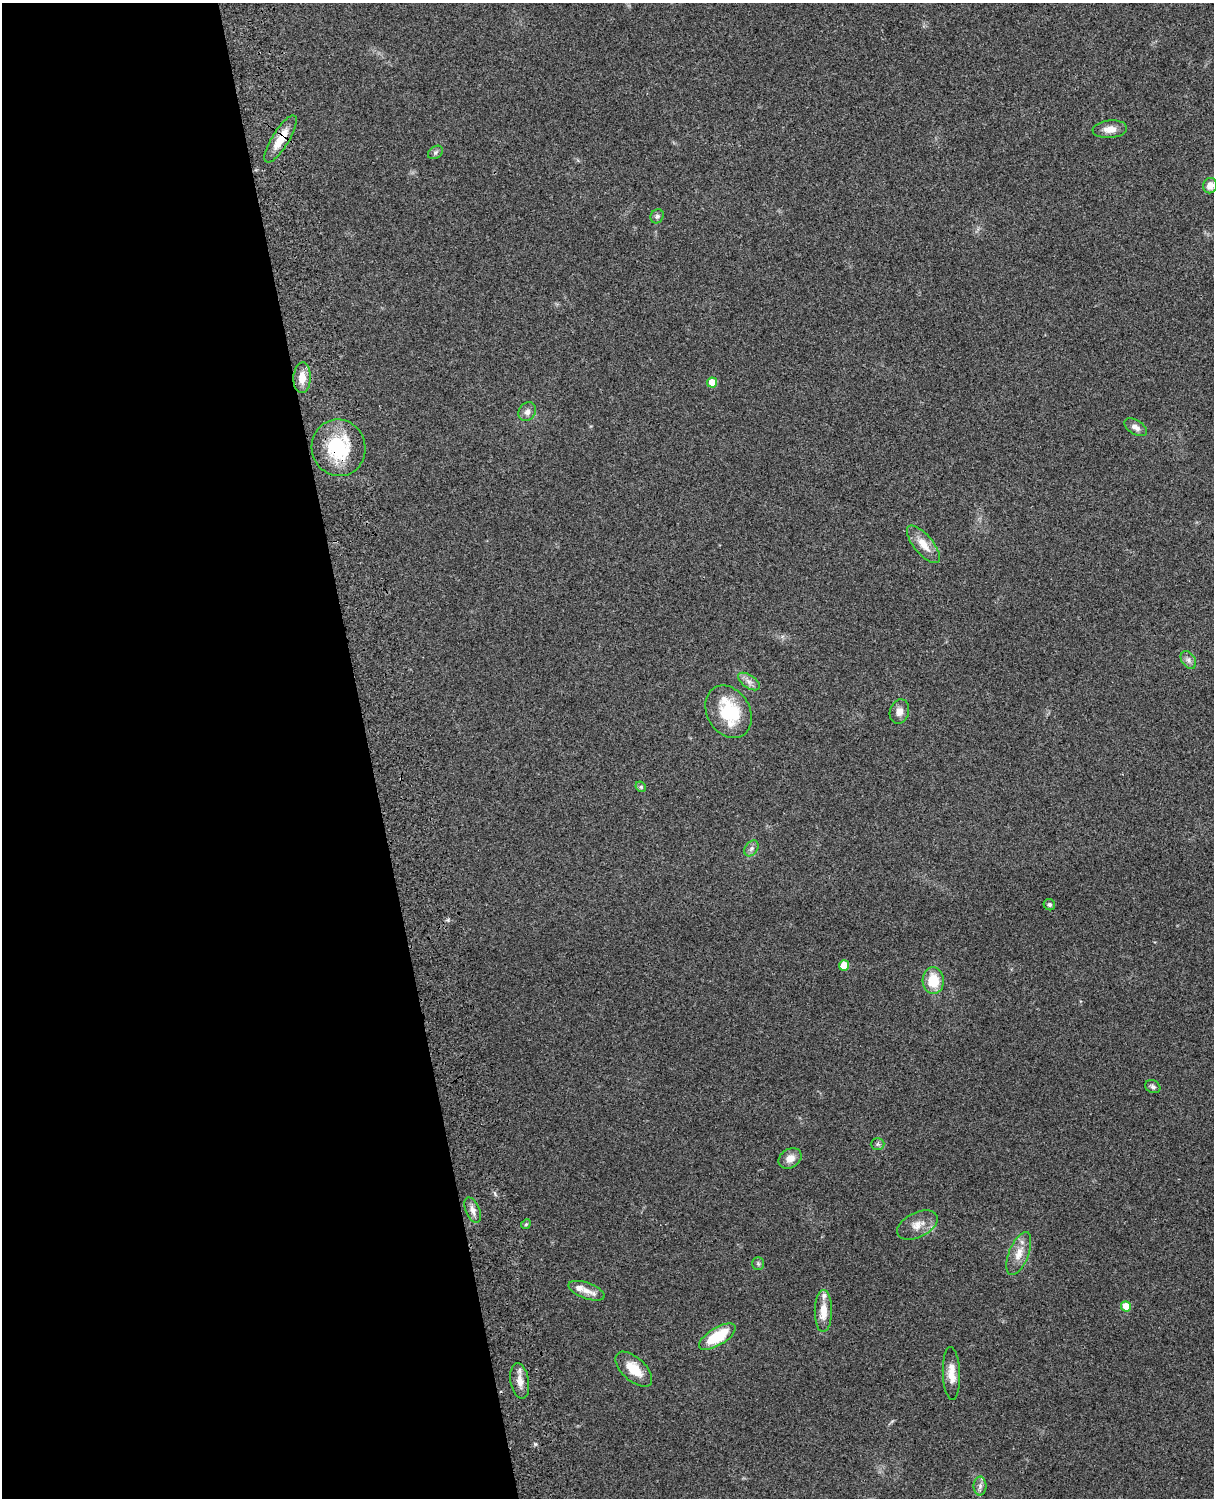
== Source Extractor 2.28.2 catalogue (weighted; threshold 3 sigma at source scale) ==
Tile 5 of 4 x 3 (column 1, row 2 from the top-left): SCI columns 119-1330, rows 1660-3155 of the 5087 x 4928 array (HDU 1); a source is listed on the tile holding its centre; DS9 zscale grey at full resolution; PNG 1216 x 1500 px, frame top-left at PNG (2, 3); each listed source drawn as its Kron ellipse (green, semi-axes under 4 px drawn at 4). Shown black and unused: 30% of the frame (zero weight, under 3 of 4 exposures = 6% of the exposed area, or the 3 px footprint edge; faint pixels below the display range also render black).
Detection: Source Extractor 2.28.2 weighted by HDU 2 'WHT'; one run over the whole footprint, this tile lists its part. Background 0.281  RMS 0.0092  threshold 0.0415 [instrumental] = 3 sigma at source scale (4.5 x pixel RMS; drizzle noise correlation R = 1.50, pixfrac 1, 0.05/0.05 arcsec/px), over >= 5 px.
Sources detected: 39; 3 inside a brighter listed object's ellipse — not listed separately; the other 36 listed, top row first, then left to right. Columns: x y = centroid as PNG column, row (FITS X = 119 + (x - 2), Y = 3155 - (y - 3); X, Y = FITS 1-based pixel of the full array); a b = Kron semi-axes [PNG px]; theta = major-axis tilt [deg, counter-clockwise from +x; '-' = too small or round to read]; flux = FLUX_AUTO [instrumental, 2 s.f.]
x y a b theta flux
1110 129 17 9 5 8.2
281 139 27 8 58 18
435 152 8 6 36 2.3
1210 186 8 7 - 7
657 216 7 6 - 2.3
302 378 15 8 87 11
712 382 5 5 - 15
527 412 10 8 56 5
1136 427 12 7 -32 4.7
338 448 28 27 - 57
923 544 23 9 -50 13
1188 660 10 6 -54 3.7
749 681 12 6 -34 4.6
899 711 12 9 73 6.5
728 712 28 21 -59 48
641 787 6 4 -45 1.4
751 848 8 6 56 3
1049 905 6 5 - 1.9
844 965 5 5 - 20
933 981 13 10 -85 23
1153 1087 8 6 -25 2.5
877 1144 7 6 - 2
790 1158 12 9 33 8.5
473 1210 13 7 -67 5.3
526 1224 5 4 - 1.3
917 1225 22 12 27 11
1019 1254 23 10 68 12
758 1264 6 5 - 1.7
587 1291 19 8 -20 8.6
1126 1306 5 5 - 17
823 1311 21 8 89 13
717 1337 21 9 31 35
634 1369 22 11 -43 19
951 1373 26 8 -87 11
520 1381 18 9 -80 9.1
980 1486 9 6 90 3.4
Overlapping masked pixels (flux is a lower limit): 2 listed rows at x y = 281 139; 338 448